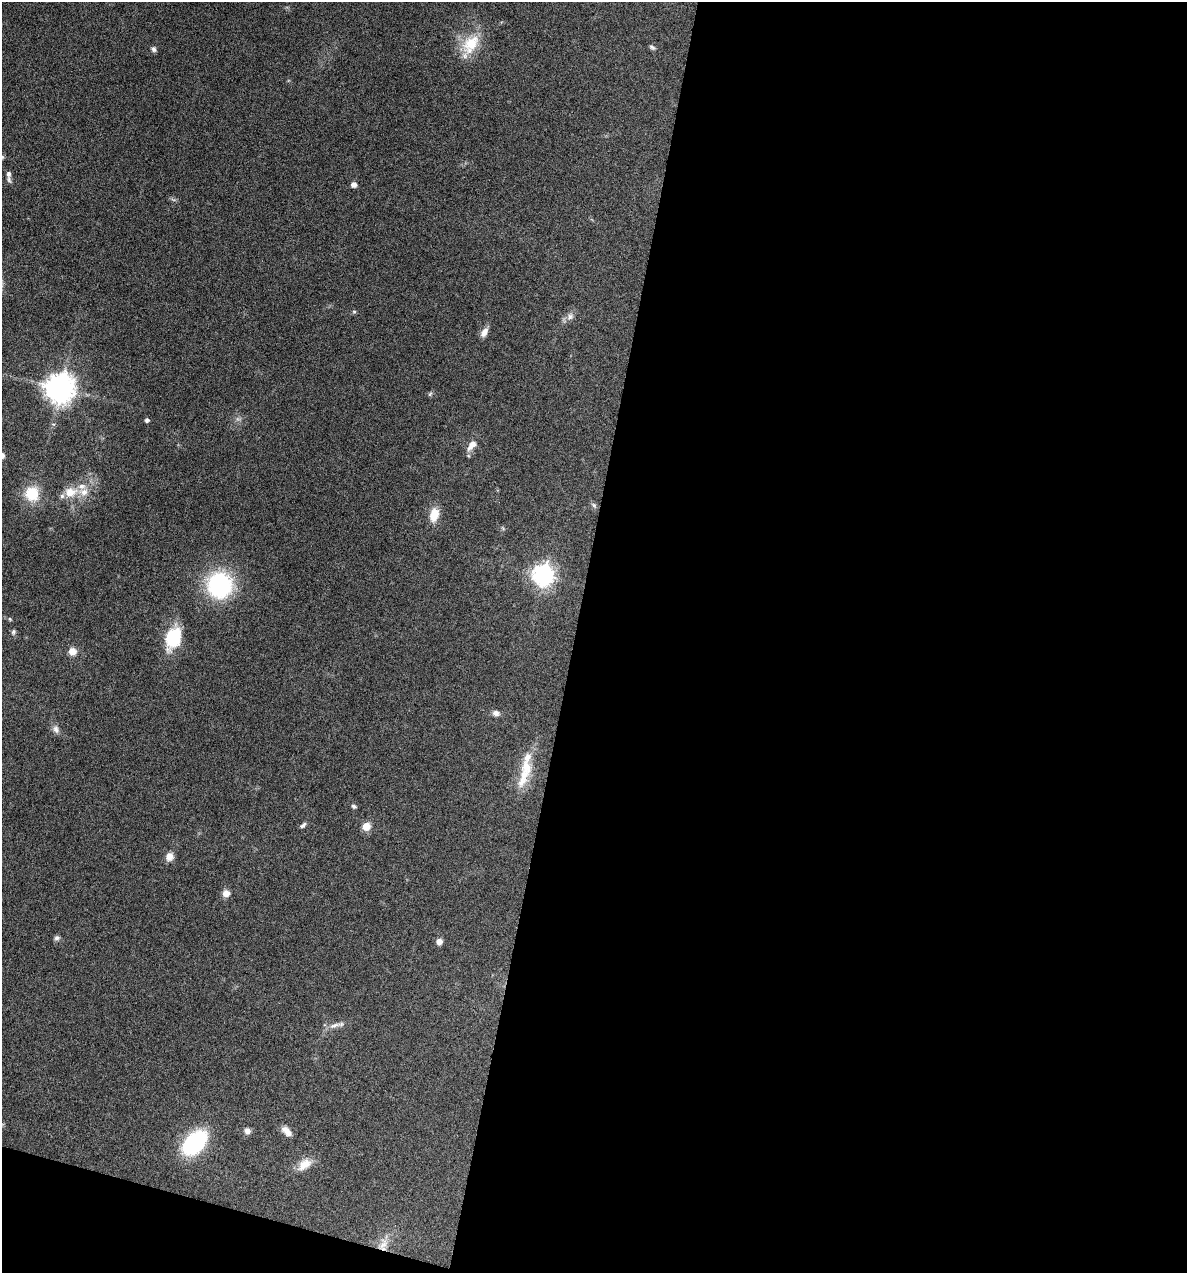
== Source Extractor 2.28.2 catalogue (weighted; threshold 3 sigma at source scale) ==
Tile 16 of 4 x 4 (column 4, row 4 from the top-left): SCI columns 3678-4862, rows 1-1271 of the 5105 x 5085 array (HDU 1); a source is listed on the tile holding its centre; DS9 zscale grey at full resolution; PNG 1189 x 1275 px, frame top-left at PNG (2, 2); no overlay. Shown black and unused: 54% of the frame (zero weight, under 4 of 8 exposures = <1% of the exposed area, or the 3 px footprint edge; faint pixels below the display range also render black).
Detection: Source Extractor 2.28.2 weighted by HDU 2 'WHT'; one run over the whole footprint, this tile lists its part. Background 0.189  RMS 0.0062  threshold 0.0253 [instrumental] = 3 sigma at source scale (4.09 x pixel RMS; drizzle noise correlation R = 1.36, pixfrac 0.8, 0.05/0.05 arcsec/px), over >= 5 px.
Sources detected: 45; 1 inside a brighter object's white glare — not listed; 3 inside a brighter listed object's ellipse — not listed separately; the other 41 listed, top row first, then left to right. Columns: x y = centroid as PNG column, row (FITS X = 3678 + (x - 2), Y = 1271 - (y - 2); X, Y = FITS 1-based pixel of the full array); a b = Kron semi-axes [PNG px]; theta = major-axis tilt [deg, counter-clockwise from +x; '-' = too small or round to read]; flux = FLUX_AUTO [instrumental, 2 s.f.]
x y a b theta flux
470 44 31 19 53 18
652 47 9 5 -33 1.2
154 49 7 6 - 1.5
2 157 5 5 - 0.87
9 174 10 7 -86 2.1
354 185 6 6 - 2.3
354 311 5 5 - 0.85
570 317 10 8 43 2.7
484 332 12 7 58 3.5
60 388 9 8 - 790
430 394 7 4 45 0.89
147 420 4 4 - 1.6
53 424 6 4 -17 0.78
472 445 16 8 51 4.8
2 455 7 7 - 2.9
70 492 16 12 8 9.5
32 494 15 14 - 18
594 505 7 5 -46 1.2
434 515 15 9 77 9.2
543 575 8 7 - 370
220 585 30 28 -74 57
10 619 5 4 - 0.7
13 632 7 6 - 1.2
173 638 24 16 72 26
72 651 8 8 - 5.1
496 713 8 7 - 2.4
56 729 11 8 -70 2.5
525 772 47 13 75 18
354 806 6 5 - 1.1
303 825 9 5 40 1.5
366 826 5 5 - 16
169 857 9 8 - 4.7
226 893 8 8 - 3.6
57 938 8 6 7 1.5
439 941 6 6 - 3.5
335 1025 19 5 16 3.4
247 1131 8 7 - 2.5
287 1131 14 7 -43 4
194 1143 22 14 47 62
304 1164 20 11 37 8
383 1245 19 8 49 6
Overlapping masked pixels (flux is a lower limit): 1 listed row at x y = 383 1245
Isophote crosses this tile's border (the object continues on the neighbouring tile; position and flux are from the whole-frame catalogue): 2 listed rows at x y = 2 157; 2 455